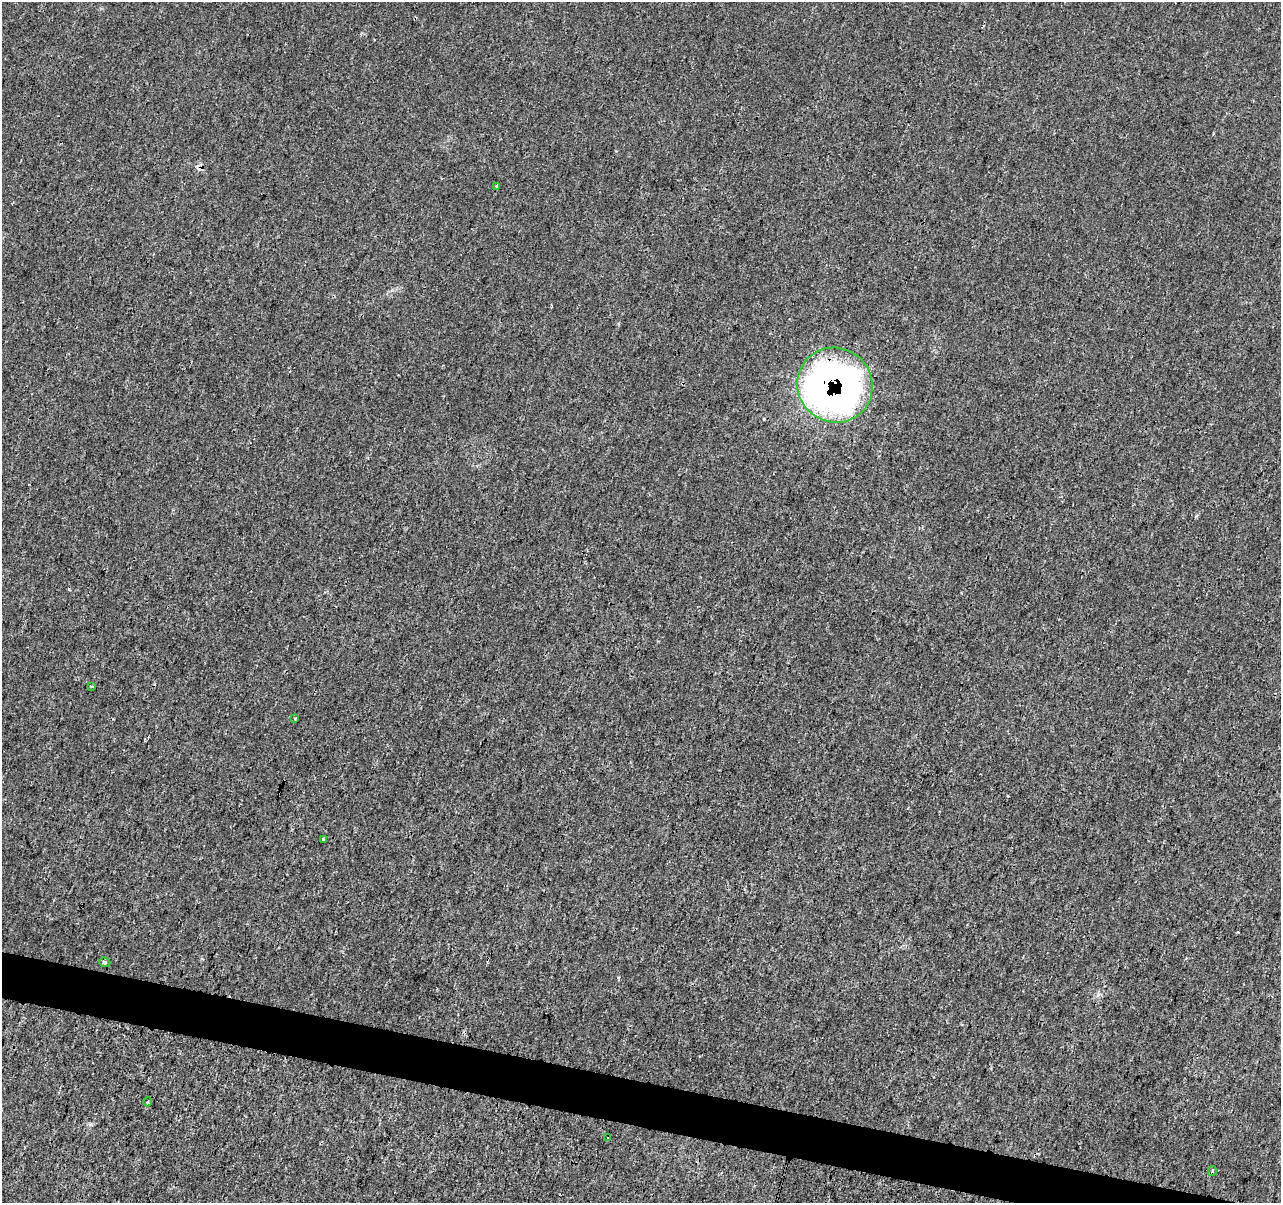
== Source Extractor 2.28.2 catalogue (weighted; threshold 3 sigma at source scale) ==
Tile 6 of 4 x 4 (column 2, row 2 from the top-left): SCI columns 1288-2566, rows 2687-3887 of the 5125 x 5312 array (HDU 1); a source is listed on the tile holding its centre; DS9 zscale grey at full resolution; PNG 1283 x 1205 px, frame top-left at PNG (2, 2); each listed source drawn as its Kron ellipse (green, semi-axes under 4 px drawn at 4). Shown black and unused: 3% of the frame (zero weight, under 3 of 4 exposures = <1% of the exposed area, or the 3 px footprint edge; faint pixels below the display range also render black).
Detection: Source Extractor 2.28.2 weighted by HDU 2 'WHT'; one run over the whole footprint, this tile lists its part. Background 5.92e-05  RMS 0.0014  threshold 0.00628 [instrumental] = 3 sigma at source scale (4.5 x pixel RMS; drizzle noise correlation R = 1.50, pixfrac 1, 0.0396/0.0396 arcsec/px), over >= 5 px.
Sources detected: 11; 1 cosmic-ray / hot-pixel residue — neither listed nor drawn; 1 inside a brighter listed object's ellipse — not listed separately; the other 9 listed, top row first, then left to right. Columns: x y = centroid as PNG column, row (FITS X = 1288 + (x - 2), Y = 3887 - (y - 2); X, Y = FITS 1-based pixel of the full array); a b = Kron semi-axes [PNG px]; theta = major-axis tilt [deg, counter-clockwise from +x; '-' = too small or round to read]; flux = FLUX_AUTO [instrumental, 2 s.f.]
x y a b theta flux
496 186 3 3 - 0.15
835 385 38 37 - 65
91 686 3 3 - 0.69
295 718 3 3 - 0.19
323 840 3 3 - 0.29
105 962 5 4 - 0.36
148 1102 4 3 - 0.37
607 1137 3 3 - 0.3
1212 1171 5 4 - 0.17
Overlapping masked pixels (flux is a lower limit): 1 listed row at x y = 835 385